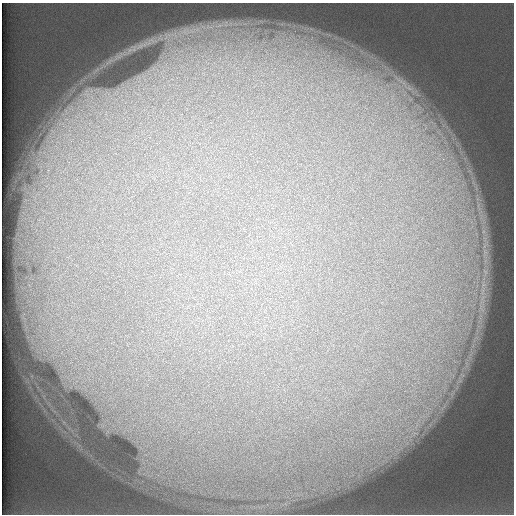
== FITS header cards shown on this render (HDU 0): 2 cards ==
NAXIS1  =                  512 /
NAXIS2  =                  512 /

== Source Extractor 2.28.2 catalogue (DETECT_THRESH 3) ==
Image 512 x 512 px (HDU 0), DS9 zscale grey, 1 PNG px = 1 image px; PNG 516 x 516 px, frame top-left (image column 1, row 512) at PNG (2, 3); no overlay
Background 119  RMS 5.1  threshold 15.4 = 3 sigma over >= 5 px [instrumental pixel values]
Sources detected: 3; all 3 listed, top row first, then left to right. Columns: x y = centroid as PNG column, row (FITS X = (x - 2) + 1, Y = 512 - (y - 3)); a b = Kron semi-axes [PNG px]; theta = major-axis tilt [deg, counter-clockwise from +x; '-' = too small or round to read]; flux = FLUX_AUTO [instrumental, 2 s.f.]
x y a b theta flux
408 86 67 11 -38 16000
393 96 16 7 78 4500
410 99 16 10 -55 6200